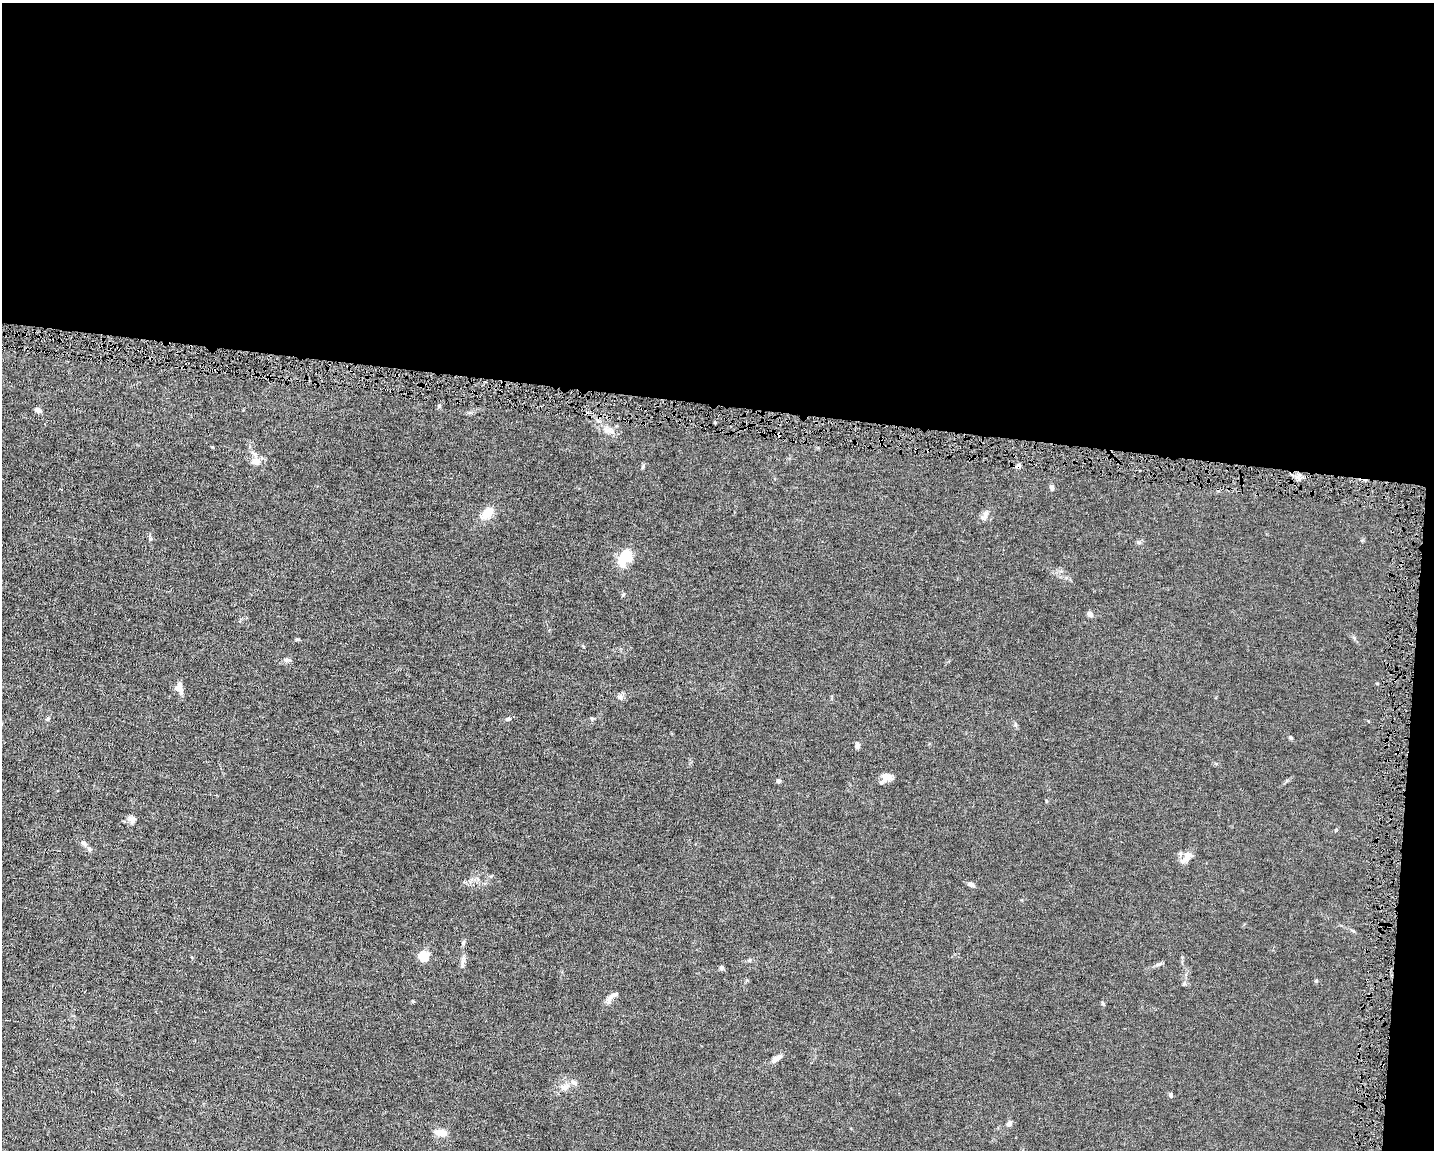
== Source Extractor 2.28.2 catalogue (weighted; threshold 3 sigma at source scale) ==
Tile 3 of 3 x 4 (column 3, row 1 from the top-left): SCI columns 3084-4515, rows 3444-4591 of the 4623 x 4591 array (HDU 1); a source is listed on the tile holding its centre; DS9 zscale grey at full resolution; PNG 1436 x 1152 px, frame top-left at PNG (2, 3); no overlay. Shown black and unused: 36% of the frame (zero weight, under 4 of 8 exposures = <1% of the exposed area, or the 3 px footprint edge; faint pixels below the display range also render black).
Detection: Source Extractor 2.28.2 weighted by HDU 2 'WHT'; one run over the whole footprint, this tile lists its part. Background 0.0144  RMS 0.0024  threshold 0.00972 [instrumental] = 3 sigma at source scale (4.09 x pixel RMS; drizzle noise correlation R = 1.36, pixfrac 0.8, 0.05/0.05 arcsec/px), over >= 5 px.
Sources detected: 44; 1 cosmic-ray / hot-pixel residue — not listed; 1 inside a brighter listed object's ellipse — not listed separately; the other 42 listed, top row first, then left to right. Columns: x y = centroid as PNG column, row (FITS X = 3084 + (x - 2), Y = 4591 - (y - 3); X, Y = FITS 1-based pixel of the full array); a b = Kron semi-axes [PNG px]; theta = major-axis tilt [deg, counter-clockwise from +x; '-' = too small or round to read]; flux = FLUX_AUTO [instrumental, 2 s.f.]
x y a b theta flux
439 406 5 5 - 0.34
38 410 9 5 -25 0.69
607 429 13 9 -10 1.5
779 434 4 4 - 0.62
256 461 12 9 7 1.8
643 467 7 4 71 0.31
1052 487 7 5 -84 0.54
487 513 19 12 45 2.9
984 516 15 8 57 1.1
627 557 13 10 -33 5.8
623 594 6 4 3 0.28
1090 614 7 6 - 0.76
287 660 8 6 -21 0.6
1377 683 5 3 - 0.16
179 688 12 9 -81 1.7
620 697 9 7 -31 0.73
48 719 7 5 44 0.36
508 719 6 5 - 0.46
1015 724 6 4 -72 0.34
1291 737 6 4 -43 0.31
857 746 7 6 - 0.71
887 778 16 9 25 1.6
778 781 6 5 - 0.47
133 820 13 6 68 0.77
84 843 9 6 -39 0.74
1187 857 16 9 62 1.8
971 885 9 5 -31 0.78
463 943 5 5 - 0.32
423 956 8 7 - 5.2
192 957 5 3 - 0.18
463 960 12 5 72 0.77
1158 964 10 4 11 0.49
721 967 5 5 - 0.46
1316 981 5 4 - 0.26
612 997 20 6 41 1.2
1103 1003 7 3 -71 0.26
776 1059 13 7 27 1.2
574 1083 9 6 -32 0.83
564 1087 11 8 25 1.5
1171 1095 6 5 - 0.36
1009 1123 7 5 60 0.89
441 1133 12 7 -13 2.5
Overlapping masked pixels (flux is a lower limit): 1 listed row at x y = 779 434
Unlisted compact peaks at least as high as the median listed source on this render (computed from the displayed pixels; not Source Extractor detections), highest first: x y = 298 639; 1138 542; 1046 801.